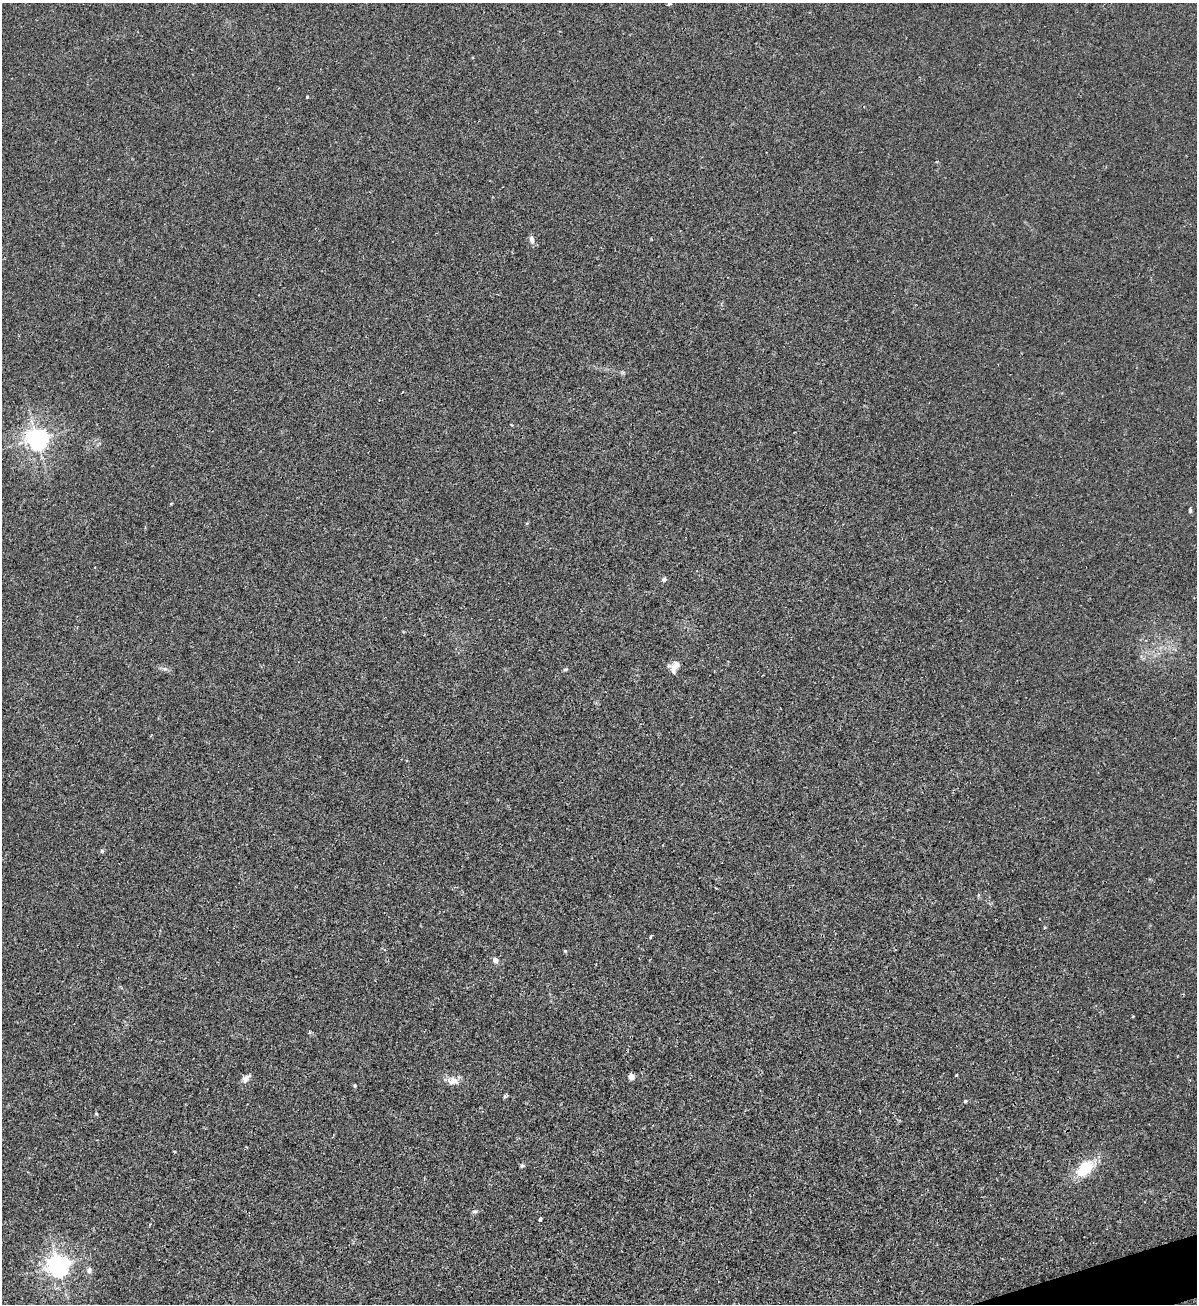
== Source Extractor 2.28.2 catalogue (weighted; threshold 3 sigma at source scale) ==
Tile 6 of 4 x 4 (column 2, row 2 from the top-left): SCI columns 1495-2689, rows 2613-3914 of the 5258 x 5228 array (HDU 1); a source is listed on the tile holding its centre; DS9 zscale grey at full resolution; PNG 1199 x 1306 px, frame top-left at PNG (2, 3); no overlay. Shown black and unused: <1% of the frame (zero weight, under 2 of 3 exposures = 2% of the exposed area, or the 3 px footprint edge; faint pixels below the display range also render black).
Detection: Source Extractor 2.28.2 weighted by HDU 2 'WHT'; one run over the whole footprint, this tile lists its part. Background 0.0154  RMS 0.0063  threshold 0.0285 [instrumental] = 3 sigma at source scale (4.5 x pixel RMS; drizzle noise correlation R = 1.50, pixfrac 1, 0.05/0.05 arcsec/px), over >= 5 px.
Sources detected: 27; all 27 listed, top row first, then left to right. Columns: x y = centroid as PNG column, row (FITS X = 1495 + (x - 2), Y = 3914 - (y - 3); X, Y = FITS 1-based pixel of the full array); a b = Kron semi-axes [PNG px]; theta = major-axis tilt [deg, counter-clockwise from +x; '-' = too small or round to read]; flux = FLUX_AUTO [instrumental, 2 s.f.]
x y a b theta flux
668 4 5 4 - 1
307 97 3 3 - 0.67
532 240 10 6 -78 2.5
36 439 7 7 - 410
1190 511 7 4 90 0.91
664 579 6 5 - 1.4
675 666 19 9 61 4.8
165 669 6 5 - 1.3
565 669 7 3 8 0.82
102 851 5 4 - 0.78
651 937 4 3 - 1.1
495 960 5 5 - 3.2
309 1032 4 4 - 0.78
956 1075 3 3 - 1.1
631 1076 4 4 - 8.6
245 1079 11 6 46 3.3
453 1081 15 10 -7 5.2
355 1085 5 3 - 0.63
505 1096 8 3 22 0.79
965 1101 4 3 - 0.69
96 1114 5 4 - 0.7
522 1166 5 5 - 1.1
1085 1168 22 13 40 19
474 1211 8 4 1 1
540 1219 4 3 - 3.8
58 1266 7 7 - 420
89 1270 8 7 - 2.1
Isophote crosses this tile's border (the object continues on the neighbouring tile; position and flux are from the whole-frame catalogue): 1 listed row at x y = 668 4